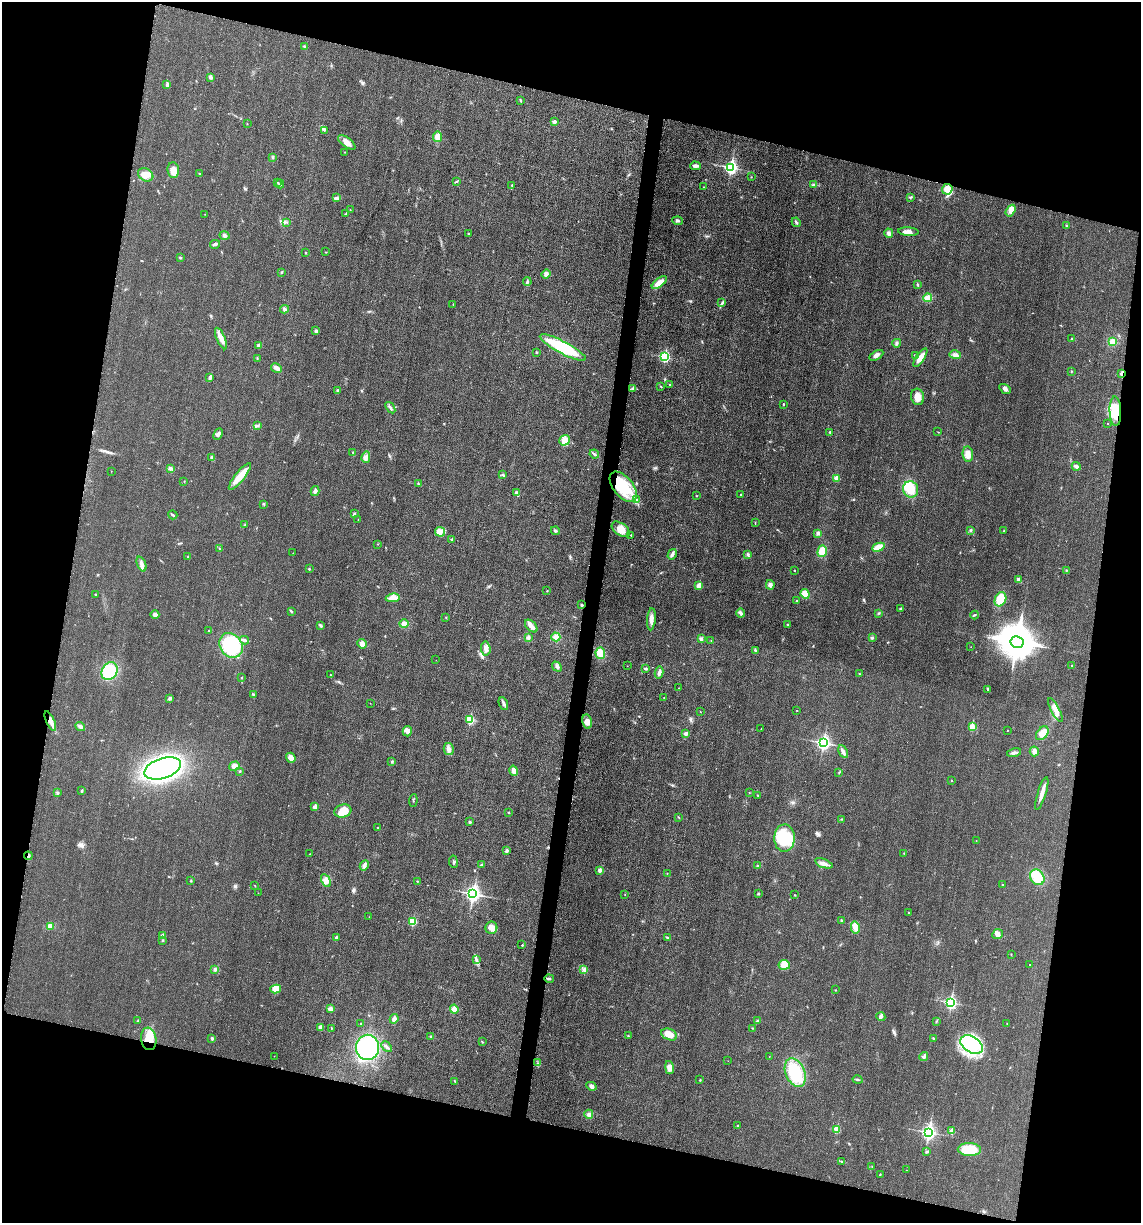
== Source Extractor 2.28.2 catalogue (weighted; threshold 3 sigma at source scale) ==
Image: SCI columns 119-4672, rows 11-4892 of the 4922 x 4903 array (HDU 1 of 3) = the unmasked area's bounding box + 8 px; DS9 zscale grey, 4 x 4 block average (1 PNG px = mean of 4 x 4 image px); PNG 1143 x 1225 px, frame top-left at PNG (2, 2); each listed source drawn as its Kron ellipse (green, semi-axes under 4 px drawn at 4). Shown black and unused: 27% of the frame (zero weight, under 3 of 4 exposures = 1% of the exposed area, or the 3 px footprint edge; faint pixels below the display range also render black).
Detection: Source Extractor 2.28.2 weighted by HDU 2 'WHT'. Background 0.0292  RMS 0.0058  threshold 0.0262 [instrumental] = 3 sigma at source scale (4.5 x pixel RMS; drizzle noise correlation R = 1.50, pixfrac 1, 0.05/0.05 arcsec/px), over >= 5 px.
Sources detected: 326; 4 inside a brighter object's white glare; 1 cosmic-ray / hot-pixel residue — neither listed nor drawn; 1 coinciding with a brighter row at this scale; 7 inside a brighter listed object's ellipse — not listed separately; the other 313 listed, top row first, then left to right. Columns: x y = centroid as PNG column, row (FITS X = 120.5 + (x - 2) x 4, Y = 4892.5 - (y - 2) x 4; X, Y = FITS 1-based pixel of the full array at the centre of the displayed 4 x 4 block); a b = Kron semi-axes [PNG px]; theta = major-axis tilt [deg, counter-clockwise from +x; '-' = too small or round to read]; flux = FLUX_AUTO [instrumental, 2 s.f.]
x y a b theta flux
304 46 2 2 - 3.1
210 77 2 2 - 13
167 85 3 3 - 5.8
520 100 3 2 - 3
554 122 4 3 - 8.5
247 124 2 2 - 1.1
324 130 2 2 - 2.5
438 137 5 4 - 24
347 142 10 4 -37 21
345 152 2 2 - 1.2
273 157 3 2 - 3.2
696 166 5 3 - 12
731 167 3 2 - 680
173 170 8 5 -85 29
200 174 3 2 - 2.2
146 175 8 6 -31 27
751 177 2 2 - 1.1
457 181 4 2 - 3.4
277 182 2 2 - 1
280 184 4 2 - 4.4
512 185 3 2 - 2.1
814 185 3 2 - 4
704 187 2 2 - 1.3
947 189 5 5 - 31
910 197 3 2 - 3.1
337 198 3 2 - 5.1
350 210 2 2 - 1.4
1011 211 6 4 55 16
205 214 2 2 - 1.5
346 214 3 2 - 2.4
678 221 5 3 - 6.5
287 222 2 2 - 1.5
796 222 5 2 - 5.9
1066 225 2 2 - 1.6
908 232 10 3 -4 17
889 233 4 4 - 10
468 234 3 2 - 1.8
225 236 5 3 - 8.2
215 244 5 3 - 8
326 252 2 2 - 1.4
306 253 2 2 - 1.8
180 257 3 2 - 3.2
282 272 3 2 - 3.4
546 274 5 4 - 12
527 282 4 2 - 5.6
659 283 9 4 38 37
917 285 3 2 - 3.6
928 298 4 4 - 32
722 303 4 2 - 4.3
453 304 2 2 - 1.1
285 309 4 3 - 6.2
316 331 4 3 - 6.7
221 338 11 4 -66 24
1071 338 2 2 - 3
1112 342 3 3 - 29
897 343 4 3 - 6.5
258 345 4 3 - 8
563 347 26 6 -28 230
536 352 2 2 - 3.8
876 355 7 3 30 11
915 355 3 2 - 4.2
955 355 6 4 -16 13
665 357 3 2 - 410
257 358 2 2 - 1.4
920 358 11 3 56 32
276 368 6 3 -29 12
1071 371 2 2 - 1.4
1121 373 3 2 - 6.9
210 377 3 2 - 14
670 384 2 2 - 3
661 386 3 2 - 2
633 389 3 3 - 9.1
1005 389 6 4 -32 11
337 390 2 2 - 4.5
917 397 8 6 -74 27
783 404 3 2 - 2.5
390 408 6 2 -55 6.9
1115 411 15 5 -88 110
1108 423 2 2 - 1.4
257 426 3 2 - 3.3
830 432 3 2 - 2.8
938 432 3 2 - 1.7
218 434 6 4 63 11
565 440 6 5 - 28
353 452 2 2 - 1.7
594 454 5 2 - 4.8
968 454 7 5 -83 24
366 457 5 4 - 12
212 458 4 3 - 8.2
1076 466 4 3 - 9.9
171 468 2 2 - 3.1
111 471 2 2 - 0.81
503 474 2 2 - 1.9
240 476 17 4 51 62
836 478 2 2 - 48
184 481 2 2 - 2
418 483 3 2 - 3
623 487 18 9 -50 140
911 489 8 7 - 73
315 491 5 3 - 8.8
517 493 4 3 - 7.1
741 494 2 2 - 3
697 496 2 2 - 1.6
637 499 2 2 - 1.8
264 504 4 2 - 2.5
354 514 4 3 - 4.6
173 515 5 2 - 4.8
358 520 2 2 - 0.97
755 523 3 2 - 2
245 525 3 2 - 3.5
621 529 10 6 -36 38
971 530 3 2 - 3.4
555 531 4 2 - 6.1
1004 531 2 2 - 2.8
440 532 5 4 - 16
818 533 4 4 - 7.3
631 535 2 2 - 3.5
452 539 3 2 - 5.1
377 544 2 2 - 0.96
878 547 6 3 23 59
219 548 2 2 - 1.4
822 551 6 4 74 49
293 553 2 2 - 1.5
672 554 5 3 - 9.3
748 554 3 3 - 4.6
188 557 2 2 - 3.5
141 564 8 4 -68 16
309 569 2 2 - 3.7
1066 570 2 2 - 1.6
794 571 2 2 - 2.4
1019 580 4 3 - 11
699 585 2 2 - 68
770 585 5 4 - 12
547 591 2 2 - 1.1
95 594 2 2 - 3.2
805 594 5 4 - 43
393 598 7 4 8 32
1000 599 7 5 64 75
796 601 2 2 - 4.7
581 605 3 2 - 5.5
901 608 2 2 - 2.4
291 611 4 2 - 3.9
741 613 4 3 - 7.4
879 613 2 2 - 2.6
155 615 4 2 - 6.4
975 615 4 2 - 3.7
446 617 2 2 - 1.4
651 619 11 4 85 22
404 624 4 4 - 16
787 624 2 2 - 2.3
321 625 3 2 - 7.5
531 626 8 4 -46 17
209 631 2 2 - 2.1
528 637 4 2 - 5.1
556 637 4 4 - 23
872 638 3 2 - 4
701 639 3 2 - 6.9
245 640 4 3 - 6.9
711 640 2 2 - 1.2
1017 642 6 6 - 9200
362 644 5 4 - 18
231 645 13 11 -55 250
971 647 2 2 - 0.95
486 649 7 5 -85 14
755 650 3 2 - 3.5
600 653 6 5 - 37
436 660 2 2 - 0.76
627 666 2 2 - 0.91
1072 666 2 2 - 2.1
557 667 5 3 - 8.9
646 668 4 2 - 3.9
109 671 9 7 56 140
659 673 6 3 78 9.6
859 674 3 2 - 1.9
331 675 4 2 - 2
242 678 2 2 - 1.7
679 688 2 2 - 2.1
988 689 4 3 - 5.1
253 694 2 2 - 2.5
664 697 2 2 - 1.5
169 698 4 3 - 5.2
370 703 2 2 - 0.99
503 704 6 3 -66 8.7
797 710 2 2 - 1.4
1055 710 13 4 -62 31
700 712 2 2 - 1.1
470 720 2 2 - 210
50 721 10 3 -65 30
587 722 7 4 -82 21
80 727 5 3 - 12
972 727 2 2 - 94
761 729 2 2 - 1.2
1007 730 2 2 - 1
407 731 5 4 - 16
1042 733 8 5 52 41
686 734 4 3 - 9.4
823 743 3 2 - 900
449 749 6 5 - 14
1034 751 5 4 - 14
843 752 7 3 -61 16
1014 753 7 3 13 9.5
291 758 5 4 - 22
392 762 2 2 - 5.2
234 766 5 3 - 18
163 768 19 10 18 1100
240 771 2 2 - 4.7
514 771 5 3 - 27
839 772 2 2 - 2.4
952 781 2 2 - 1.9
82 791 3 2 - 3.8
749 792 2 2 - 0.97
57 793 3 2 - 3.3
1042 793 17 3 73 25
758 795 2 2 - 2.1
413 801 6 2 84 3
315 807 2 2 - 42
343 811 8 6 17 58
508 812 2 2 - 2.4
679 817 2 2 - 1.1
842 819 3 2 - 1.9
470 822 3 3 - 4.2
377 827 2 2 - 1.3
784 838 14 10 88 130
976 840 2 2 - 1.1
507 851 4 3 - 6.9
904 853 2 2 - 1.3
310 854 2 2 - 0.92
28 856 4 2 - 9.3
453 862 6 2 -82 5.1
824 863 9 3 -19 17
481 864 3 2 - 3.6
364 865 5 3 - 11
758 866 2 2 - 1.3
600 870 2 2 - 35
667 874 2 2 - 1.2
1037 877 8 6 -53 80
191 881 2 2 - 3.2
326 881 7 4 -64 16
417 881 2 2 - 1.7
1002 885 2 2 - 1.6
255 886 2 2 - 1.3
258 893 2 2 - 0.81
473 894 3 3 - 1100
758 894 3 2 - 4
625 895 2 2 - 1.3
795 895 2 2 - 1.9
908 912 2 2 - 1.7
369 917 2 2 - 0.81
841 920 3 2 - 3.4
412 921 2 2 - 190
50 926 4 3 - 19
491 928 6 6 - 18
855 928 6 4 -78 19
997 934 5 5 - 18
163 936 3 2 - 13
336 938 4 2 - 4.5
667 938 4 2 - 4.6
162 940 2 2 - 3.7
522 945 2 2 - 4.3
1011 954 2 2 - 1.4
476 960 3 2 - 4.9
784 965 5 5 - 39
1030 965 2 2 - 1.5
215 970 2 2 - 17
584 970 3 2 - 5.3
549 979 4 2 - 4.8
276 989 5 4 - 37
835 990 2 2 - 3.7
951 1002 3 2 - 610
330 1008 4 2 - 5.1
454 1009 4 3 - 25
881 1017 4 3 - 7.2
394 1019 5 3 - 11
138 1020 2 2 - 1.7
757 1021 4 2 - 3.9
936 1022 2 2 - 1.3
361 1023 2 2 - 2.2
1007 1023 2 2 - 1.1
321 1027 4 3 - 15
331 1028 2 2 - 3.6
753 1028 2 2 - 2.4
669 1034 8 5 -22 43
628 1036 2 2 - 2.6
431 1037 3 2 - 4.5
212 1038 3 2 - 3.9
933 1038 2 2 - 3.3
149 1039 11 7 -83 59
482 1042 3 2 - 2.9
972 1045 12 8 -33 210
367 1047 12 11 - 380
387 1047 6 2 -47 8
274 1056 2 2 - 0.52
769 1057 2 2 - 0.88
924 1057 5 3 - 7
728 1061 2 2 - 0.7
538 1063 2 2 - 1.4
670 1068 7 4 -79 18
795 1073 15 9 -67 140
700 1080 2 2 - 2
858 1080 5 2 - 3.5
455 1081 3 2 - 2.7
591 1086 5 3 - 9.3
589 1114 4 4 - 12
738 1126 2 2 - 2.3
837 1129 2 2 - 93
952 1131 2 2 - 63
928 1132 3 3 - 920
969 1150 11 6 -2 87
927 1152 3 2 - 2.5
841 1161 3 2 - 2.9
872 1166 2 2 - 1.2
906 1170 2 2 - 0.84
880 1174 2 2 - 1.9
Overlapping masked pixels (flux is a lower limit): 5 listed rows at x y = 1121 373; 1115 411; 50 721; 28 856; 149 1039
Diffuse or blended objects may show on this block-average render without a row.